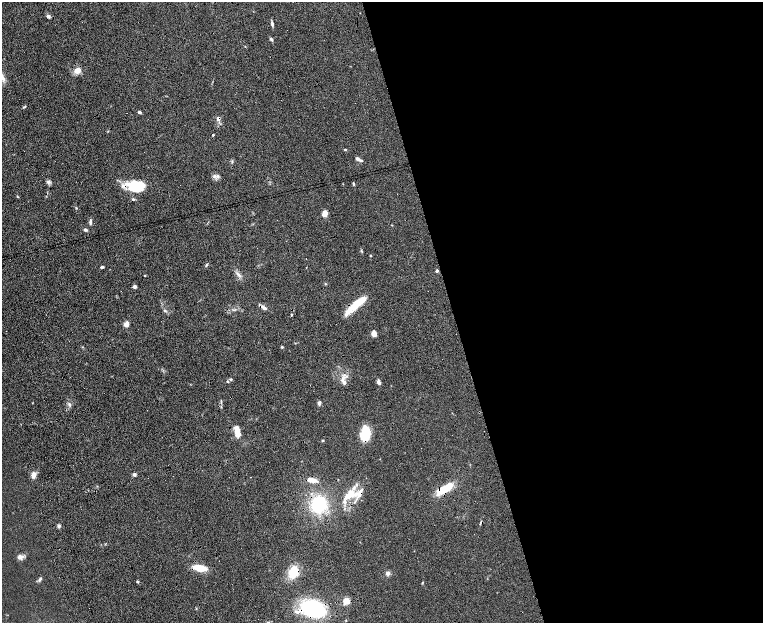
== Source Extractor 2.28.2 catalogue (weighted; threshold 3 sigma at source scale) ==
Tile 8 of 4 x 4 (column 4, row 2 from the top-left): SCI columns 4621-6141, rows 2800-4041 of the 6199 x 5478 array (HDU 1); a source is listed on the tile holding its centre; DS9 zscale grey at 2 x 2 block average (1 PNG px = mean of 2 x 2 image px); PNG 765 x 625 px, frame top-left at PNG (2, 2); no overlay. Shown black and unused: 43% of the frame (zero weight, under 8 of 16 exposures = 4% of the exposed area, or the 3 px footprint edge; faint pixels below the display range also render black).
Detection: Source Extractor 2.28.2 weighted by HDU 2 'WHT'; one run over the whole footprint, this tile lists its part. Background 0.0564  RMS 0.004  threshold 0.0164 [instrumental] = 3 sigma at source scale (4.09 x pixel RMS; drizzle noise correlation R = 1.36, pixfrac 0.8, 0.05/0.05 arcsec/px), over >= 5 px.
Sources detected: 70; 3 cosmic-ray / hot-pixel residue — not listed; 9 inside a brighter listed object's ellipse — not listed separately; the other 58 listed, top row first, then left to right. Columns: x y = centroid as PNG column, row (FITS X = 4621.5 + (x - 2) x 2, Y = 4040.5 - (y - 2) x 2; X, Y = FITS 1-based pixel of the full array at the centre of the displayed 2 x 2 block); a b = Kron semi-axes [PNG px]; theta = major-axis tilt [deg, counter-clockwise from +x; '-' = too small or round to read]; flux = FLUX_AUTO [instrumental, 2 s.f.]
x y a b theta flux
48 16 5 3 - 2.4
272 23 7 3 -76 1.9
271 39 5 3 - 1.7
77 70 7 7 - 7.5
139 112 3 3 - 1.6
218 118 5 3 - 2.8
213 135 2 2 - 1.2
345 150 3 2 - 0.88
357 158 4 3 - 2.2
361 160 5 3 - 1.5
214 176 5 4 - 2.6
48 182 5 4 - 2
353 183 4 3 - 0.9
136 186 14 9 2 41
133 199 4 3 - 1.2
76 208 3 2 - 0.63
325 214 7 5 88 5.3
90 222 6 3 -89 2.1
85 230 5 3 - 1.7
371 256 2 2 - 0.91
206 265 4 2 - 0.92
102 267 3 3 - 1.4
437 271 2 2 - 2.5
238 274 6 3 -52 2.3
145 275 3 2 - 0.47
135 286 2 2 - 7.9
354 306 24 7 42 21
265 308 5 3 - 2.8
165 311 4 2 - 0.99
291 315 3 2 - 0.79
126 324 6 5 - 4.8
374 334 6 5 - 4.4
282 347 3 3 - 0.96
231 379 3 3 - 1.3
344 382 8 5 -60 3.7
378 382 6 4 -77 2.5
319 403 5 3 - 2.2
69 405 4 3 - 1.3
237 432 12 5 -80 12
365 434 14 8 82 29
322 441 3 2 - 0.88
134 474 3 3 - 2.6
34 475 6 5 - 5.5
312 480 10 4 -9 10
444 489 19 7 28 23
349 494 16 9 51 15
361 500 2 2 - 0.42
319 504 12 11 - 59
59 526 3 3 - 2.5
20 557 7 6 - 4.1
200 568 14 5 -10 19
293 572 16 10 79 18
388 573 5 5 - 3.1
40 578 5 4 - 1.6
137 581 3 3 - 0.89
346 601 4 4 - 12
313 609 20 13 -17 99
267 622 4 3 - 1.2
Overlapping masked pixels (flux is a lower limit): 7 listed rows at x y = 218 118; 354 306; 365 434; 444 489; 200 568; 293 572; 313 609
Isophote crosses this tile's border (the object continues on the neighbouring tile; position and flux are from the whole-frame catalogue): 1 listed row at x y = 267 622